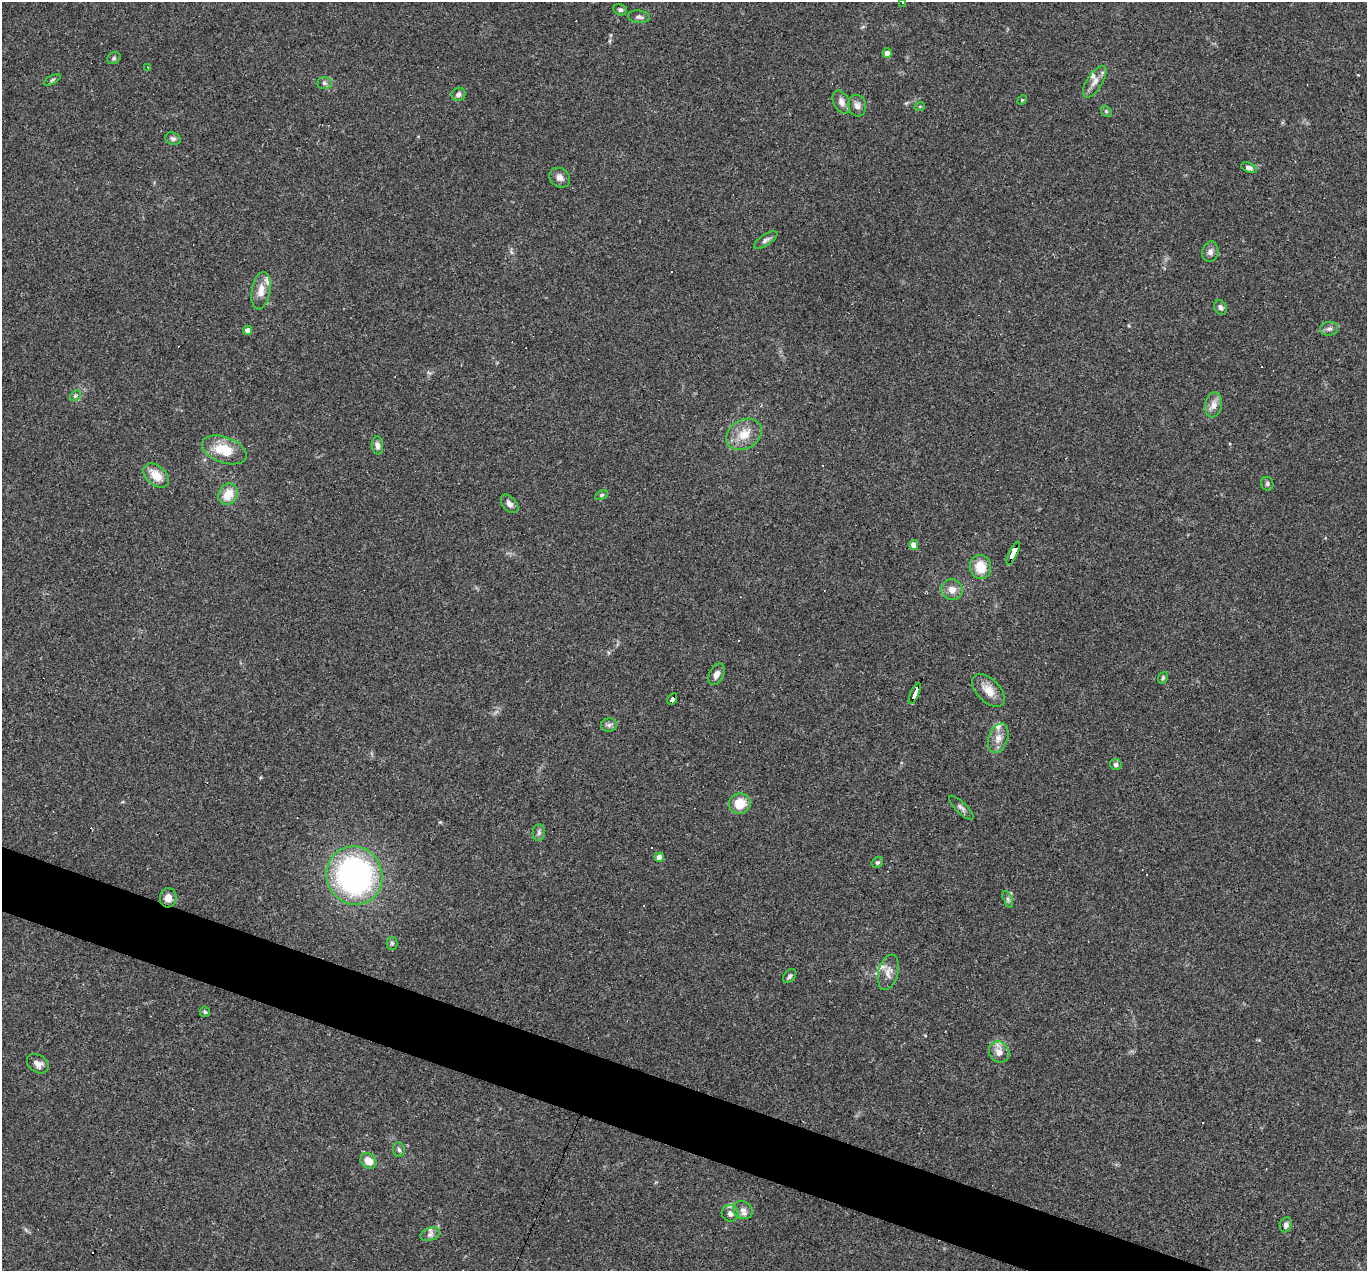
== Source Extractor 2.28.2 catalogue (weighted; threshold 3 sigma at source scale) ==
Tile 6 of 4 x 4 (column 2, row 2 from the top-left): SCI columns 1366-2730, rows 2804-4072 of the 5459 x 5474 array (HDU 1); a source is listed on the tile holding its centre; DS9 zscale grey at full resolution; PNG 1369 x 1273 px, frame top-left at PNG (2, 2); each listed source drawn as its Kron ellipse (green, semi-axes under 4 px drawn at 4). Shown black and unused: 4% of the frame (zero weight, under 3 of 4 exposures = <1% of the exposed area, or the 3 px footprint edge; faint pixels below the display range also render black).
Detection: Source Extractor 2.28.2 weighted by HDU 2 'WHT'; one run over the whole footprint, this tile lists its part. Background 0.0574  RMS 0.0051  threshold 0.0231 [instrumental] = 3 sigma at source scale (4.5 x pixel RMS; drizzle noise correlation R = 1.50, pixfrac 1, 0.05/0.05 arcsec/px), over >= 5 px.
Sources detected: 87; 16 cosmic-ray / hot-pixel residue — neither listed nor drawn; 5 inside a brighter listed object's ellipse — not listed separately; the other 66 listed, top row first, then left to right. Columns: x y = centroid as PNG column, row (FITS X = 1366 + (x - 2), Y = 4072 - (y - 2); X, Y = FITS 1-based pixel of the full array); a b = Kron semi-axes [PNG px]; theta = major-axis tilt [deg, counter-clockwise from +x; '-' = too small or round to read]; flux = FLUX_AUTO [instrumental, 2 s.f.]
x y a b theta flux
903 2 3 3 - 11
620 10 7 5 -13 1.2
639 17 11 6 -7 1.7
887 53 5 4 - 3.6
114 58 7 5 29 0.98
148 67 3 3 - 0.35
52 80 9 4 30 0.9
1095 82 18 7 58 3.8
324 83 7 6 - 1.2
458 94 7 6 - 1.8
1022 100 5 4 - 0.53
841 102 12 8 -65 3
857 106 11 9 -75 2.5
920 106 5 3 - 0.46
1106 111 6 4 -46 0.83
173 139 8 6 -20 1.3
1249 168 8 4 -21 1.7
560 178 11 9 -39 2.8
766 240 13 5 33 1.7
1210 252 10 8 73 2.1
261 291 19 9 80 6
1221 307 7 6 - 1.6
1329 329 9 7 8 1.7
248 330 4 4 - 2.7
75 396 6 4 44 0.82
1213 405 13 8 79 3.6
744 434 19 14 32 8.9
377 445 9 6 -86 2.1
224 450 23 13 -20 14
156 476 15 9 -40 7.8
1267 484 7 6 - 1.1
228 494 11 9 59 8.1
601 495 7 4 27 0.8
509 504 11 6 -49 2.3
914 545 5 4 - 4.1
1013 553 13 4 65 160
980 567 12 10 -79 9.9
952 590 10 10 - 4.1
716 674 11 7 63 2.7
1163 678 6 4 70 0.81
988 690 20 11 -45 6.3
915 693 11 3 66 180
672 699 6 4 60 58
609 725 8 6 2 1.5
998 738 15 9 70 4.4
1116 764 6 5 - 1.5
740 804 11 10 - 9.6
961 808 16 5 -44 2
539 833 8 6 89 1.6
659 857 4 4 - 4.1
877 862 6 5 - 1
354 875 29 27 -69 140
168 898 10 8 81 3.6
1008 899 9 4 -67 1.1
392 943 6 5 - 0.95
888 972 18 10 75 4.5
790 976 8 5 46 1.3
205 1012 5 5 - 0.75
999 1052 11 10 - 4.2
38 1064 12 8 -32 2.9
399 1150 7 5 -86 1.2
368 1161 9 7 -43 5.6
743 1210 10 8 -24 2.8
730 1213 8 8 - 2.7
1286 1225 7 6 - 1.7
430 1234 10 6 21 2
Overlapping masked pixels (flux is a lower limit): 3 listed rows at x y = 1013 553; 915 693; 672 699
Isophote crosses this tile's border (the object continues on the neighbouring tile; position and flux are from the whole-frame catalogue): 1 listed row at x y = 903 2